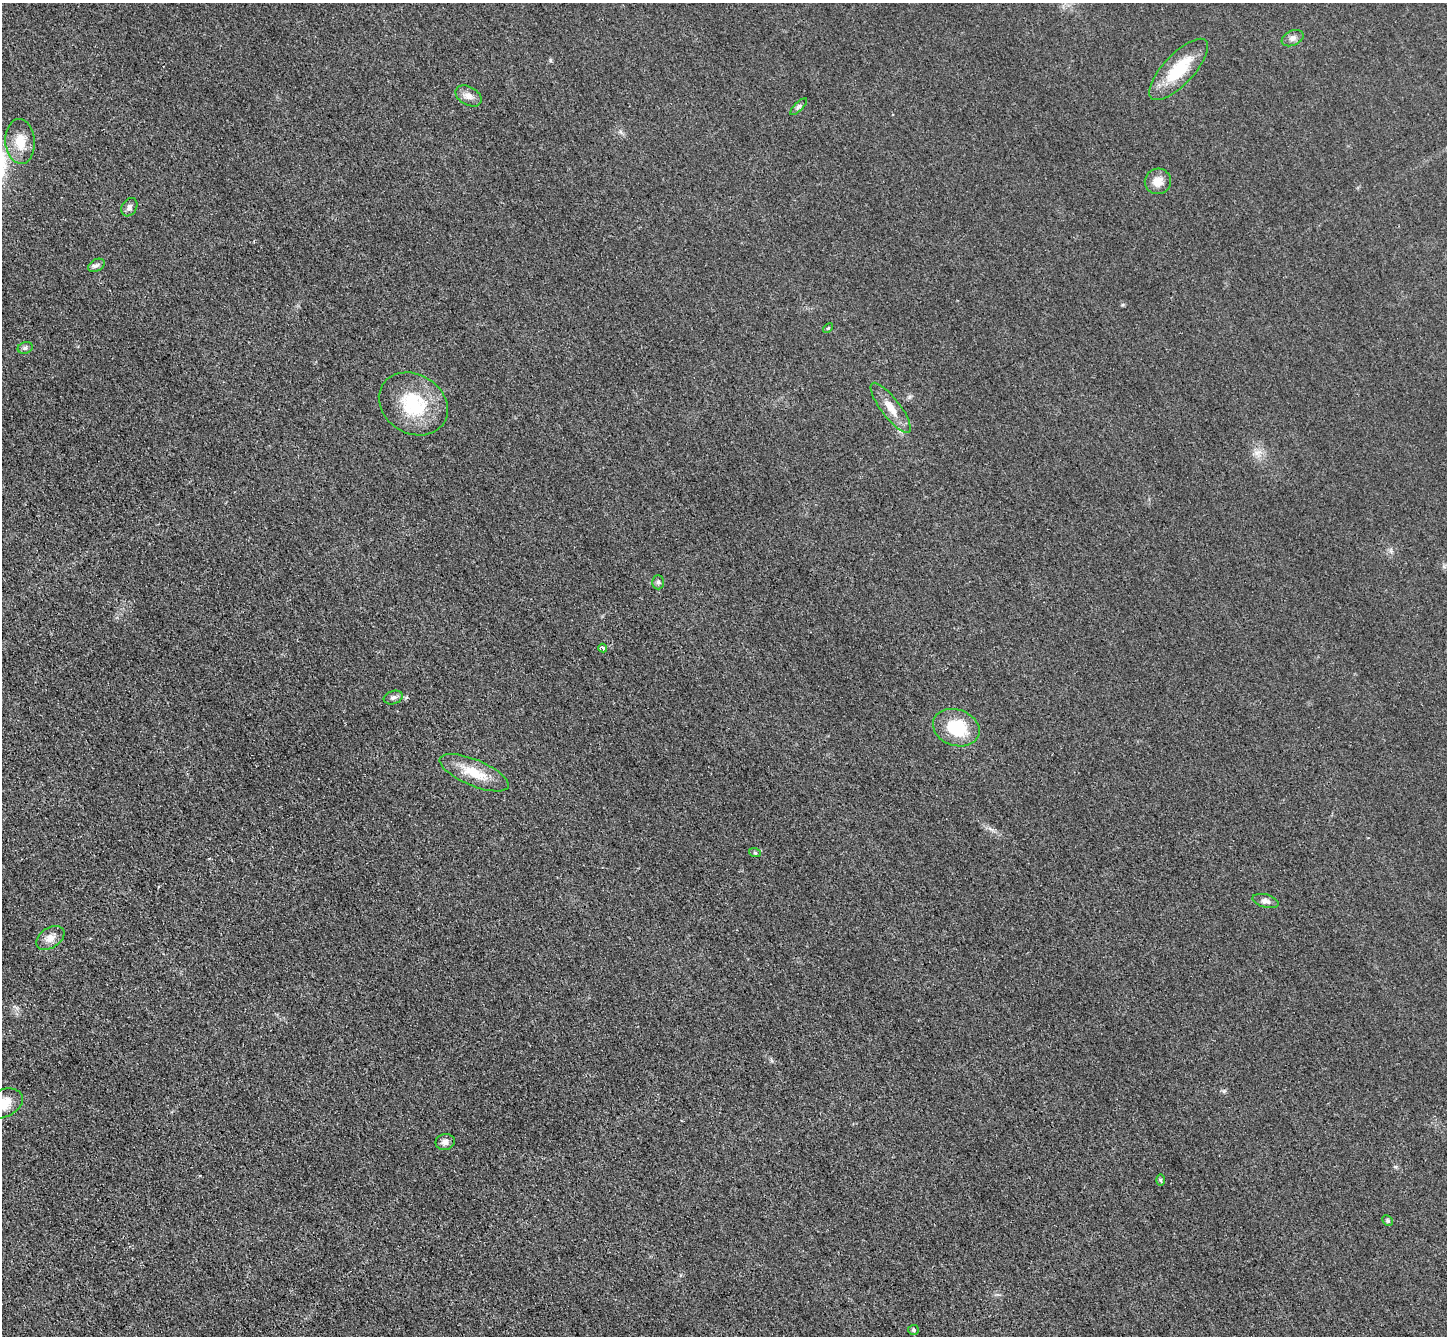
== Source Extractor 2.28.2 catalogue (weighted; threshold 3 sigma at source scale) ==
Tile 7 of 4 x 4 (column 3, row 2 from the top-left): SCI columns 2913-4357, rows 2975-4308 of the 5823 x 5815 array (HDU 1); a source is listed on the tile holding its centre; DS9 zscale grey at full resolution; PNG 1449 x 1338 px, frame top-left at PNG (2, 3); each listed source drawn as its Kron ellipse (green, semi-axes under 4 px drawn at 4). Shown black and unused: <1% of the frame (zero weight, under 3 of 4 exposures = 2% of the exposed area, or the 3 px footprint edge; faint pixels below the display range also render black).
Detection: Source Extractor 2.28.2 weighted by HDU 2 'WHT'; one run over the whole footprint, this tile lists its part. Background 0.0191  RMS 0.0044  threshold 0.0197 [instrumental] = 3 sigma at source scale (4.5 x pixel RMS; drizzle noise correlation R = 1.50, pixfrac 1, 0.05/0.05 arcsec/px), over >= 5 px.
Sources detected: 26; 1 cosmic-ray / hot-pixel residue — neither listed nor drawn; the other 25 listed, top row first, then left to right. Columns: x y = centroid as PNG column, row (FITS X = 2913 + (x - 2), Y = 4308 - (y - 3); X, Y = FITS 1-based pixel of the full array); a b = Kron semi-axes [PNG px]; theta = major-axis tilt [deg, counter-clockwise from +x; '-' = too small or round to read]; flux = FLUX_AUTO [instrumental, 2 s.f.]
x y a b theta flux
1293 38 11 7 24 1.9
1179 69 39 15 47 19
468 96 14 9 -29 2.9
799 107 11 4 45 0.99
20 141 22 14 -85 8
1158 181 13 12 - 4.6
129 207 10 7 59 1.7
96 265 9 5 29 1.4
828 328 6 3 43 0.48
25 348 8 5 20 1.1
413 404 36 29 -32 26
891 408 31 9 -53 6.3
658 582 7 6 - 0.98
603 648 4 3 - 2.2
393 697 10 6 19 1.4
956 728 24 18 -19 19
474 773 37 13 -23 11
755 853 6 3 -19 0.54
1266 901 13 6 -15 1.9
50 938 15 10 33 3.8
2 1104 22 13 22 11
445 1142 10 8 11 2.2
1161 1180 6 4 -89 0.64
1388 1221 6 4 -45 0.68
913 1330 5 5 - 0.75
Isophote crosses this tile's border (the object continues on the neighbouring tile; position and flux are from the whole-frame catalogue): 1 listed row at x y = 2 1104